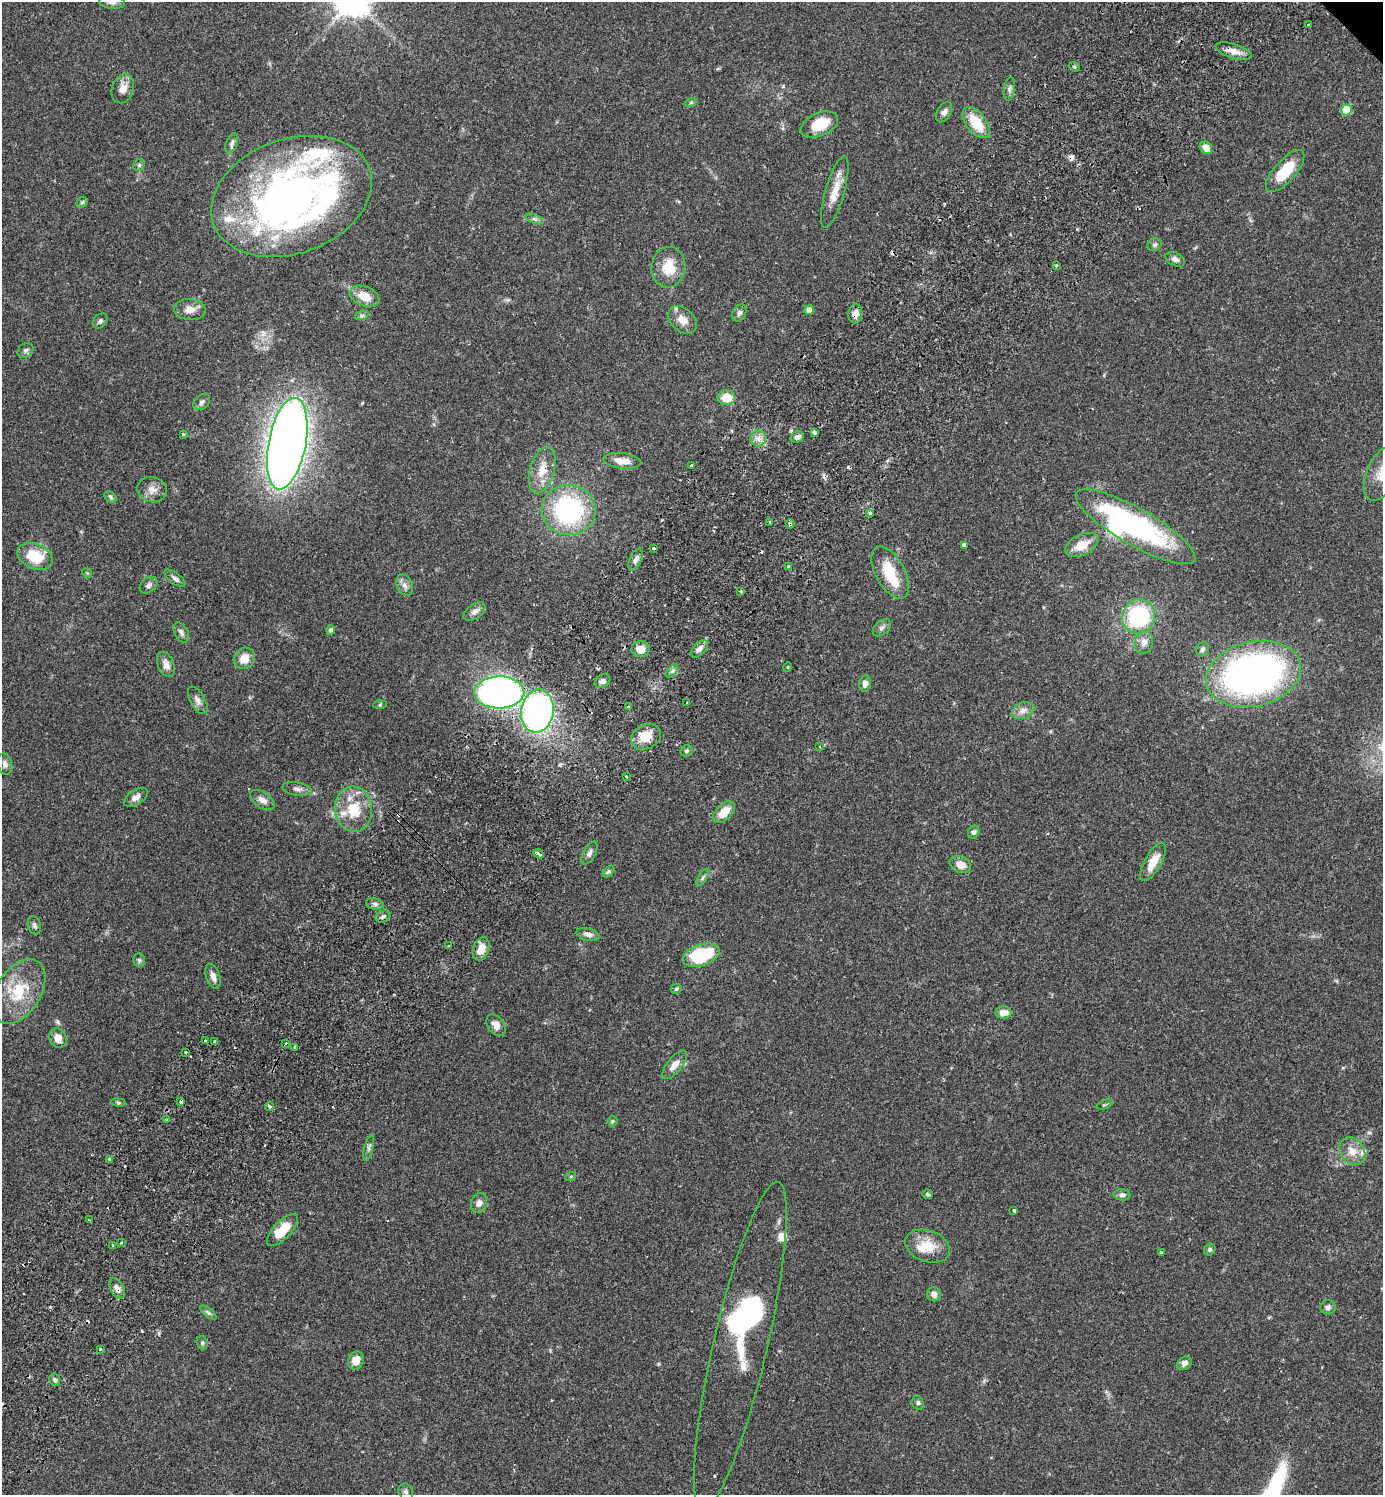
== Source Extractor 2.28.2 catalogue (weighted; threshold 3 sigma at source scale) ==
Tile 7 of 4 x 4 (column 3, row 2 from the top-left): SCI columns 3105-4485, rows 3031-4523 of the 6070 x 6063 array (HDU 1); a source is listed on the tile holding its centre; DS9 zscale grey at full resolution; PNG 1385 x 1497 px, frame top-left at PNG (2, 2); each listed source drawn as its Kron ellipse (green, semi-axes under 4 px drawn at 4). Shown black and unused: <1% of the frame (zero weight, under 2 of 3 exposures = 3% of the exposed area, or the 3 px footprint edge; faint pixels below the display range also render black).
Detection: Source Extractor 2.28.2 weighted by HDU 2 'WHT'; one run over the whole footprint, this tile lists its part. Background 0.074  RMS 0.0053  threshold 0.0237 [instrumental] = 3 sigma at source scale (4.5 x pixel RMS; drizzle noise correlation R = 1.50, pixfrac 1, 0.05/0.05 arcsec/px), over >= 5 px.
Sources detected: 185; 4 inside a brighter object's white glare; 13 cosmic-ray / hot-pixel residue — neither listed nor drawn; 13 inside a brighter listed object's ellipse — not listed separately; the other 155 listed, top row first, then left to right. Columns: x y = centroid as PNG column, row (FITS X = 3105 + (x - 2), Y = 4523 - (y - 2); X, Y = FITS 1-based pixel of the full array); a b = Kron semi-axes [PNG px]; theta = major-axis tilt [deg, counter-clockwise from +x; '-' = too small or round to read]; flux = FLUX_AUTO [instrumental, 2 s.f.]
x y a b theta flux
112 2 13 6 -4 2.1
1308 25 3 3 - 0.57
1234 51 19 7 -18 4.4
1074 67 6 4 -21 0.82
123 89 15 11 70 4.4
1009 89 12 5 82 1.6
691 102 6 4 19 0.69
1346 110 5 5 - 20
944 112 11 6 60 2
976 123 18 10 -52 14
819 124 20 11 24 15
232 143 10 5 69 1.5
1206 148 7 5 -45 3.8
139 165 6 5 - 0.92
1285 171 26 10 48 15
835 192 37 9 74 9
291 196 83 57 20 240
82 202 6 5 - 0.8
534 219 9 4 -22 1.4
1154 245 7 6 - 1.2
1175 259 10 6 -25 2.1
1056 265 3 2 - 0.68
668 267 20 17 84 13
365 296 15 9 -23 7.8
190 310 16 10 -4 4.9
809 310 4 4 - 4.7
739 313 9 6 60 1.6
855 314 9 7 85 3.4
362 315 7 4 19 0.99
682 320 16 11 -41 5.2
100 321 8 6 46 1.4
25 350 8 6 36 1.7
726 398 9 7 -9 8.8
202 402 9 6 43 1.7
814 433 4 3 - 12
183 434 3 3 - 0.4
797 437 7 5 18 2.2
758 439 8 7 - 2.8
287 444 46 18 79 620
622 461 19 7 -6 5.7
691 465 3 3 - 1.1
542 470 24 12 74 8.7
1382 473 29 15 65 11
152 490 15 12 -15 4.3
110 497 7 5 -42 0.99
569 510 27 25 -6 71
870 513 3 3 - 2.5
770 522 3 3 - 0.88
790 524 4 3 - 1.3
1135 527 68 18 -30 100
964 545 4 4 - 1.4
1082 545 17 10 27 8.8
653 548 3 3 - 1.3
35 556 18 12 -23 15
635 560 12 6 67 2.2
789 566 3 3 - 1.2
87 573 5 4 - 0.62
890 573 29 14 -62 16
175 578 12 5 -37 1.6
149 585 10 7 41 1.8
405 585 11 7 -65 2.5
741 592 3 3 - 3
474 612 12 7 36 2.8
1139 616 17 16 - 45
882 628 10 7 40 1.8
331 630 5 4 - 1
181 632 11 6 -62 2
1144 642 11 9 78 3.5
640 649 9 8 - 5
699 649 10 6 47 2.7
1202 649 7 6 - 1.2
244 658 11 10 - 6.4
166 664 13 8 -67 3.2
788 667 5 3 - 0.44
672 671 8 4 53 1.2
1253 674 48 32 13 210
602 681 8 6 32 2
865 684 8 6 82 2.5
499 692 25 16 1 230
198 700 15 7 -60 2.7
687 703 3 3 - 1
380 704 6 4 2 0.68
628 707 3 3 - 2.1
537 711 21 16 81 180
1023 711 11 8 25 2.9
646 737 15 12 27 8.1
820 747 3 2 - 0.44
686 751 6 5 - 1.1
5 764 10 7 -77 2.3
626 777 3 3 - 1.8
297 789 15 6 -9 2.2
136 797 13 7 32 3.1
262 800 14 7 -34 3.3
354 809 23 18 -83 16
724 812 13 8 46 8.1
974 832 7 5 64 1.4
589 853 12 6 61 1.8
538 854 5 3 - 4.4
1153 862 21 8 60 7.9
960 864 11 8 -21 4.7
609 871 7 4 43 0.87
703 877 10 4 60 1.1
375 904 9 5 -12 1.6
383 917 7 5 24 1.4
34 925 9 6 -75 1.5
588 934 11 6 -14 2.3
449 945 3 3 - 0.73
481 949 12 8 71 5.3
701 955 19 10 19 32
139 960 7 5 -88 1
213 976 13 7 -71 3.1
676 989 5 5 - 0.84
19 991 35 22 58 20
1003 1013 8 6 4 4.9
496 1025 12 8 -52 3.5
58 1038 10 8 -63 4.7
205 1041 3 2 - 0.92
214 1042 4 2 - 0.76
286 1043 3 3 - 1.8
295 1047 4 4 - 2.4
186 1052 3 3 - 1.3
675 1065 17 7 52 4.5
181 1101 3 3 - 1.5
118 1103 7 4 -8 0.8
1105 1105 8 2 21 0.63
270 1106 5 3 - 1
167 1120 3 3 - 0.98
613 1121 5 5 - 0.65
369 1148 13 4 77 1.5
1352 1151 15 12 -54 5.6
110 1159 3 3 - 6.6
571 1176 5 3 - 0.56
928 1194 5 4 - 0.88
1122 1195 8 5 -3 1.5
479 1203 10 8 75 2.7
1014 1211 4 3 - 0.87
90 1220 3 2 - 0.46
283 1230 20 9 46 13
121 1243 3 2 - 0.44
113 1245 3 3 - 0.43
928 1246 23 15 -19 11
1210 1250 6 5 - 1.1
1161 1252 4 3 - 1.9
117 1288 11 6 -61 2.6
934 1294 7 7 - 2.7
1328 1307 8 7 - 1.6
208 1313 9 4 -38 1.1
202 1343 7 5 -70 0.88
740 1346 168 27 77 59
100 1349 3 3 - 1.5
356 1361 9 7 65 5.2
1185 1363 8 6 33 2.3
55 1380 6 5 - 1.4
918 1403 7 5 -75 1
406 1492 8 7 - 1.5
Overlapping masked pixels (flux is a lower limit): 4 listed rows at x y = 855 314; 542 470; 790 524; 117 1288
Isophote crosses this tile's border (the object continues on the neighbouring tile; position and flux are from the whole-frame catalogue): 2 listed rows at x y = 112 2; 1382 473